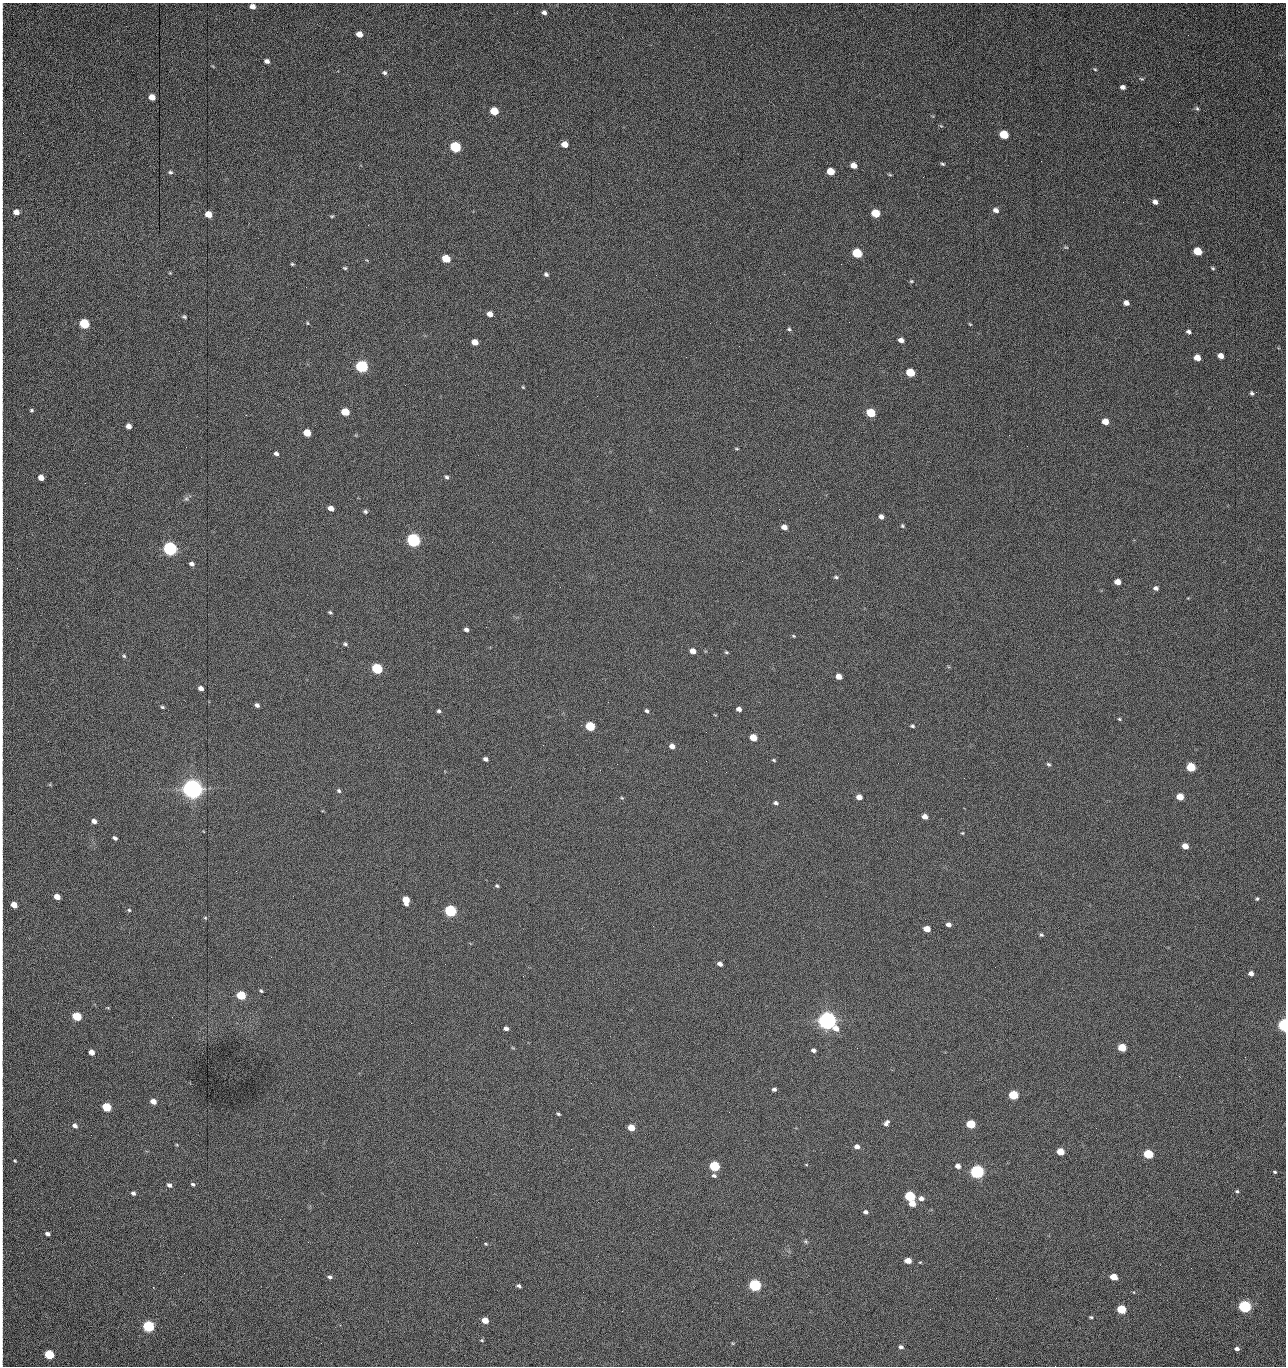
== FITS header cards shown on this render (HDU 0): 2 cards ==
NAXIS1  =                 1284 /fastest changing axis
NAXIS2  =                 1364 /next to fastest changing axis

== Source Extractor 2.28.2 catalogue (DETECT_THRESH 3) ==
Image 1284 x 1364 px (HDU 0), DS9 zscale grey, 1 PNG px = 1 image px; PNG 1288 x 1368 px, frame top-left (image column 1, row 1364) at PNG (2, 3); no overlay
Background 336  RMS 20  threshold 60.2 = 3 sigma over >= 5 px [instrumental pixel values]
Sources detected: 228; all 228 listed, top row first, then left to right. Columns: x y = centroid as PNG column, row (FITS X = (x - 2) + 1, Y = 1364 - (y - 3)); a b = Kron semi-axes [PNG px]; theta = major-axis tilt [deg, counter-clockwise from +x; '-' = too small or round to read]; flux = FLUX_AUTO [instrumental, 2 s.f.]
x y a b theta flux
252 6 5 4 - 7.5e+03
544 12 6 5 - 4.3e+03
2 32 11 2 90 2.9e+03
359 34 5 5 - 1.3e+04
1188 35 2 2 - 8.0e+02
267 61 5 4 - 5.5e+03
1095 69 5 4 - 1.7e+03
384 73 6 5 - 3.0e+03
1141 79 6 4 -4 2.0e+03
1123 87 5 4 - 4.9e+03
152 97 5 5 - 1.4e+04
1197 108 7 5 -62 2.4e+03
494 111 6 5 - 4.1e+04
1179 122 2 2 - 6.9e+02
941 126 5 4 - 1.5e+03
1004 134 6 5 - 6.0e+04
564 144 5 5 - 1.5e+04
455 147 6 5 - 1.6e+05
1041 161 3 2 - 1.2e+03
942 164 5 3 - 2.1e+03
854 165 6 5 - 1.3e+04
2 169 20 2 90 4.0e+03
830 171 6 5 - 2.9e+04
170 172 6 4 -11 2.5e+03
890 175 7 3 -19 1.5e+03
923 177 2 2 - 1.1e+04
1123 202 2 2 - 5.5e+02
1155 202 5 5 - 6.5e+03
2 203 16 2 90 3.6e+03
996 210 6 5 - 6.0e+03
16 212 5 5 - 1.0e+04
875 213 6 5 - 5.1e+04
208 214 5 5 - 2.0e+04
332 216 5 4 - 1.6e+03
1066 247 7 4 -18 1.7e+03
1198 251 6 5 - 4.2e+04
857 253 6 5 - 1.0e+05
446 259 6 5 - 4.0e+04
292 264 4 4 - 1.7e+03
841 264 2 2 - 1.7e+04
345 268 5 3 - 1.9e+03
1213 268 5 4 - 1.8e+03
170 273 5 3 - 1.2e+03
546 274 6 5 - 3.0e+03
911 281 5 4 - 1.8e+03
2 294 25 2 90 6.1e+03
1126 303 5 5 - 7.9e+03
490 314 5 4 - 9.4e+03
184 317 6 4 -21 2.1e+03
307 323 4 4 - 1.4e+03
710 323 2 2 - 2.3e+03
84 324 6 5 - 1.0e+05
970 324 4 3 - 1.3e+03
789 329 6 5 - 2.2e+03
1189 332 5 4 - 3.8e+03
901 340 5 4 - 7.9e+03
475 342 5 5 - 1.6e+04
2 355 12 2 90 2.9e+03
1220 356 5 4 - 1.1e+04
1197 358 5 5 - 1.6e+04
362 366 6 5 - 3.0e+05
910 373 6 5 - 5.7e+04
523 387 4 3 - 1.4e+03
1252 393 7 6 - 3.4e+03
2 407 15 2 90 3.5e+03
31 410 5 4 - 2.0e+03
345 412 6 5 - 3.7e+04
871 413 6 5 - 6.0e+04
1105 421 5 5 - 1.9e+04
128 426 5 4 - 8.7e+03
307 433 5 5 - 3.0e+04
1009 435 2 2 - 2.4e+03
186 447 2 2 - 2.5e+03
736 449 6 3 -1 1.3e+03
276 453 5 4 - 3.7e+03
446 477 6 4 -45 2.7e+03
41 478 5 4 - 1.2e+04
85 483 2 2 - 6.6e+02
186 499 7 5 -41 2.8e+03
331 508 5 4 - 9.8e+03
365 512 5 4 - 2.6e+03
881 517 5 5 - 6.0e+03
902 526 5 4 - 2.0e+03
784 527 6 5 - 9.1e+03
413 540 6 5 - 4.9e+05
492 542 2 2 - 1.8e+03
170 549 6 5 - 5.3e+05
192 564 5 4 - 4.1e+03
836 577 6 4 6 2.1e+03
1117 582 5 4 - 1.3e+04
2 583 15 2 90 2.9e+03
560 587 2 2 - 5.5e+02
1156 588 6 5 - 4.1e+03
1188 598 3 3 - 9.2e+02
330 612 5 4 - 2.1e+03
466 629 4 4 - 4.3e+03
793 636 5 4 - 1.5e+03
345 644 5 4 - 2.4e+03
693 651 5 4 - 1.0e+04
726 652 5 4 - 1.7e+03
124 656 5 4 - 2.0e+03
377 669 6 5 - 1.6e+05
839 676 5 5 - 1.4e+04
201 688 5 4 - 7.3e+03
257 705 4 4 - 4.1e+03
162 707 5 3 - 2.1e+03
739 709 5 4 - 6.0e+03
439 711 4 3 - 2.3e+03
647 711 5 4 - 2.7e+03
1119 719 4 3 - 1.7e+03
590 726 6 5 - 9.2e+04
912 726 4 4 - 2.3e+03
2 731 12 2 90 3.0e+03
753 737 5 5 - 2.7e+04
543 745 3 2 - 2.1e+03
672 746 6 5 - 7.9e+03
485 759 5 4 - 4.4e+03
774 760 4 3 - 1.8e+03
706 761 2 2 - 7.3e+02
617 764 2 2 - 1.4e+03
1048 764 6 4 -30 2.3e+03
1191 767 5 5 - 7.6e+04
726 772 3 2 - 1.7e+03
192 789 7 7 - 1.8e+06
339 791 5 4 - 2.5e+03
859 797 5 4 - 1.0e+04
1180 797 5 5 - 2.5e+04
622 798 5 4 - 1.4e+03
776 803 6 4 -18 3.4e+03
2 808 18 2 90 4.3e+03
925 817 5 5 - 8.6e+03
94 821 5 4 - 6.6e+03
962 833 4 4 - 1.3e+03
115 838 5 3 - 3.8e+03
1185 846 5 4 - 1.5e+04
497 886 5 4 - 2.0e+03
57 897 5 4 - 1.3e+04
1257 899 4 4 - 1.8e+03
406 900 7 5 -79 2.8e+04
14 905 5 4 - 1.6e+04
129 910 5 4 - 1.9e+03
450 911 6 5 - 2.4e+05
205 918 5 4 - 1.6e+03
948 924 5 4 - 6.0e+03
927 929 5 4 - 1.9e+04
1041 935 5 4 - 2.1e+03
720 964 5 4 - 6.1e+03
1251 973 5 4 - 7.2e+03
523 976 3 2 - 1.4e+03
261 991 4 3 - 1.8e+03
2 993 9 2 90 2.0e+03
241 995 6 5 - 6.2e+04
108 1008 5 3 - 1.2e+03
77 1016 6 5 - 7.6e+04
827 1021 7 6 - 1.4e+06
411 1023 2 2 - 3.6e+03
1284 1025 5 4 - 3.9e+05
506 1028 5 4 - 4.6e+03
1122 1047 5 5 - 4.8e+04
513 1048 6 3 -19 1.2e+03
857 1048 2 2 - 8.9e+02
813 1050 5 4 - 4.1e+03
91 1052 5 4 - 1.1e+04
1245 1057 3 2 - 1.3e+03
1179 1076 3 2 - 2.0e+03
774 1089 4 3 - 3.4e+03
1013 1095 6 5 - 8.8e+04
153 1101 5 4 - 1.2e+04
106 1107 6 5 - 6.6e+04
729 1112 2 2 - 6.0e+02
558 1114 5 3 - 2.0e+03
886 1123 7 5 49 5.1e+03
971 1124 5 5 - 7.2e+04
75 1126 6 5 - 5.9e+03
631 1128 5 5 - 2.1e+04
91 1135 2 2 - 1.5e+03
177 1145 4 3 - 1.2e+03
857 1147 5 5 - 7.3e+03
571 1149 2 2 - 7.1e+02
1060 1152 5 5 - 3.2e+04
1148 1154 5 5 - 9.8e+04
2 1157 9 2 90 2.0e+03
15 1161 4 3 - 1.4e+03
806 1164 4 3 - 1.0e+03
714 1166 6 5 - 1.4e+05
958 1166 5 5 - 7.8e+03
977 1172 6 5 - 6.2e+05
1275 1172 4 3 - 1.7e+03
714 1176 6 5 - 3.1e+03
193 1184 5 4 - 2.5e+03
169 1185 6 5 - 4.7e+03
1237 1191 5 5 - 1.9e+03
133 1193 5 5 - 3.9e+03
910 1196 6 5 - 1.5e+05
921 1198 6 5 - 7.1e+03
912 1204 5 4 - 1.7e+04
865 1212 5 4 - 4.5e+03
280 1219 2 2 - 1.3e+03
47 1234 5 4 - 4.5e+03
476 1237 2 2 - 5.8e+03
806 1241 7 5 -46 2.5e+03
308 1242 3 2 - 1.3e+03
417 1243 2 2 - 3.6e+03
486 1244 6 3 -31 1.5e+03
2 1256 12 2 90 2.2e+03
908 1261 5 4 - 2.0e+04
329 1277 6 4 -14 3.2e+03
1113 1277 5 4 - 2.7e+04
755 1285 6 5 - 3.0e+05
519 1286 5 3 - 3.3e+03
1134 1292 4 2 - 8.3e+02
2 1294 9 2 90 2.3e+03
996 1298 3 2 - 2.0e+03
1245 1306 6 5 - 3.6e+05
1121 1309 5 5 - 7.8e+04
622 1311 2 2 - 6.3e+02
2 1315 8 2 90 2.1e+03
1091 1317 4 3 - 1.9e+03
485 1320 5 4 - 1.8e+04
148 1326 6 5 - 2.4e+05
482 1340 5 4 - 1.6e+03
321 1343 3 2 - 1.1e+03
733 1343 5 4 - 1.4e+03
901 1347 5 4 - 4.2e+03
1237 1349 5 4 - 4.9e+03
2 1353 15 2 90 3.0e+03
49 1355 6 5 - 9.3e+04
1055 1366 2 2 - 1.3e+03
At the frame edge (FLAGS 8, measured only in part): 18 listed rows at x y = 2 32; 2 169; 2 203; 16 212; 2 294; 2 355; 2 407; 2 583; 2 731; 2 808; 2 993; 1284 1025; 2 1157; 2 1256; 2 1294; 2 1315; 2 1353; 1055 1366

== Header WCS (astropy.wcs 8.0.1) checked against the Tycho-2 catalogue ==
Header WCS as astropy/WCSLIB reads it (CRVAL/CRPIX/CD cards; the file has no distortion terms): RA---TAN/DEC--TAN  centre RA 15:41:42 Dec +51:58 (235.43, +51.97 deg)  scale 1.26 arcsec/px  FOV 26.9' x 28.5'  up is +93 deg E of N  parity flipped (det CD > 0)
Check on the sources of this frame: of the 60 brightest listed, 11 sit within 2.0 arcsec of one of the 12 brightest Tycho-2 stars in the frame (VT <= 12.29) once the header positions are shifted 0.67 arcsec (0.39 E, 0.54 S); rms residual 1.12 arcsec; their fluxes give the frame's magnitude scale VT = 25.19 - 2.5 log10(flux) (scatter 0.23 mag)
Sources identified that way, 11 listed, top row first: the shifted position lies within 2.0 arcsec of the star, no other Tycho-2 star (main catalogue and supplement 1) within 4.0 arcsec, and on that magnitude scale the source's flux lands within +1.5 / -3 mag of the star's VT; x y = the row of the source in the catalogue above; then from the Tycho-2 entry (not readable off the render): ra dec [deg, ICRS J2000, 3 dp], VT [Tycho-2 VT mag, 2 dp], TYC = Tycho-2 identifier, HIP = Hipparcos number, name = IAU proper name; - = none
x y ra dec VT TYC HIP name
362 366 235.614 +52.064 11.61 3489-1132-1 - -
413 540 235.514 +52.049 11.19 3489-1407-1 - -
170 549 235.515 +52.133 11.12 3489-1380-1 - -
192 789 235.378 +52.130 9.31 3489-1322-1 76850 -
450 911 235.303 +52.042 11.52 3489-958-1 - -
827 1021 235.232 +51.912 9.59 3489-824-1 - -
1284 1025 235.220 +51.752 10.98 3489-1435-1 - -
977 1172 235.143 +51.862 10.97 3489-1016-1 - -
910 1196 235.131 +51.886 12.29 3489-908-1 - -
755 1285 235.084 +51.941 11.45 3489-1346-1 - -
148 1326 235.075 +52.152 11.74 3489-912-1 - -